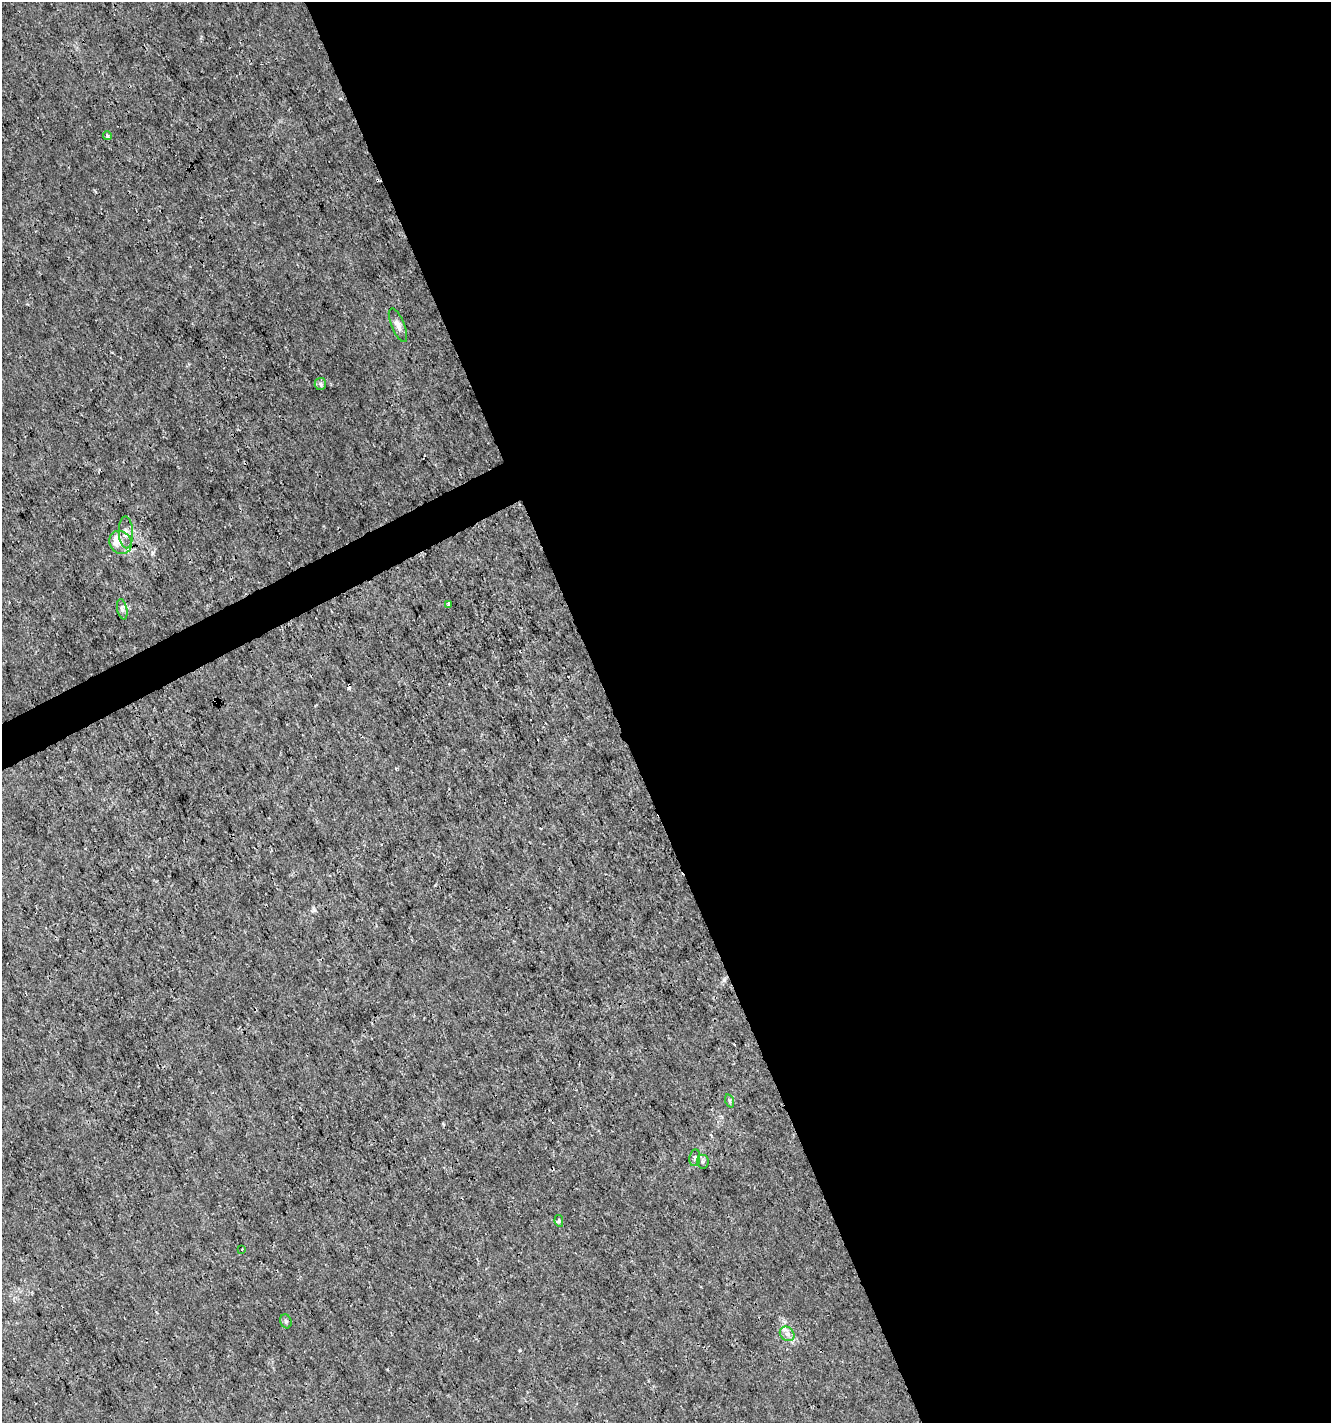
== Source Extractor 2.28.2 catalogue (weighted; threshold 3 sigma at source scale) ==
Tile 8 of 4 x 4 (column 4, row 2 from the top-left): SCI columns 4080-5408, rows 2848-4268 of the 5560 x 5690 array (HDU 1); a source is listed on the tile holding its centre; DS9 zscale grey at full resolution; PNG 1333 x 1425 px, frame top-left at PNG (2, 2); each listed source drawn as its Kron ellipse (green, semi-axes under 4 px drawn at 4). Shown black and unused: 55% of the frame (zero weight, under 3 of 4 exposures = <1% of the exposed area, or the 3 px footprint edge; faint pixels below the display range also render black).
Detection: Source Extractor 2.28.2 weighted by HDU 2 'WHT'; one run over the whole footprint, this tile lists its part. Background 1.03e-04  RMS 9.4e-04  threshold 0.00422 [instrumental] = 3 sigma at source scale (4.5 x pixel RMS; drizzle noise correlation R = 1.50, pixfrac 1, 0.0396/0.0396 arcsec/px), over >= 5 px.
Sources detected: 17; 2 cosmic-ray / hot-pixel residue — neither listed nor drawn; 1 inside a brighter listed object's ellipse — not listed separately; the other 14 listed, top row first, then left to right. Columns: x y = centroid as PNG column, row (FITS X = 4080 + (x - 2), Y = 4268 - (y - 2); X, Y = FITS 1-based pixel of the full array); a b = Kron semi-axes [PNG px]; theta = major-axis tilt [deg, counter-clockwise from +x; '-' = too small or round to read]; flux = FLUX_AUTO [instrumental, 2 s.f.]
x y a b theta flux
107 136 4 3 - 0.57
398 325 18 6 -67 0.56
320 384 6 5 - 0.21
126 532 16 7 -88 0.68
121 542 12 10 -52 0.86
448 604 4 3 - 0.21
122 609 10 5 -77 0.29
730 1101 7 4 -72 0.15
695 1158 8 5 80 0.23
703 1162 7 6 - 0.21
559 1221 6 4 -80 0.22
242 1249 3 2 - 0.1
286 1321 7 5 -68 0.19
787 1334 8 6 -43 0.41